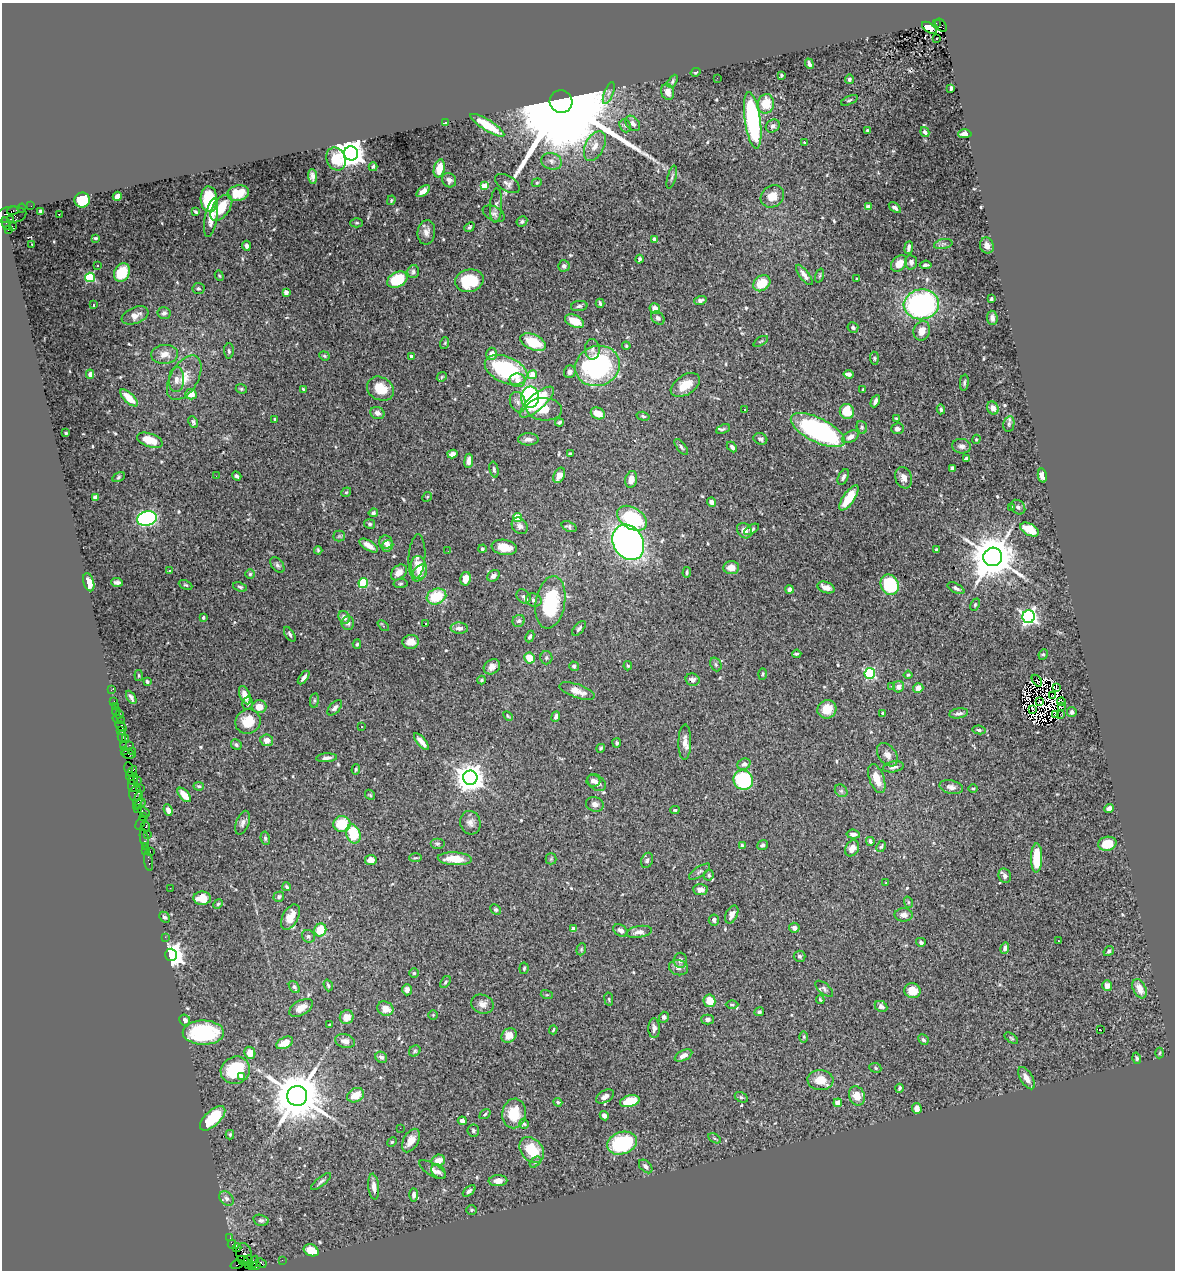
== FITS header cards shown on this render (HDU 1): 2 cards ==
NAXIS1  =                 1173
NAXIS2  =                 1268

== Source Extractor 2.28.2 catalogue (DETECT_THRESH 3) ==
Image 1173 x 1268 px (HDU 1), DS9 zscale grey, 1 PNG px = 1 image px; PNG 1177 x 1272 px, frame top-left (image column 1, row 1268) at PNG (2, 3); each listed source drawn as its Kron ellipse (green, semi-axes under 4 px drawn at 4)
Background 1.74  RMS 0.033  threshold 0.0988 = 3 sigma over >= 5 px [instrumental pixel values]
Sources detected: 568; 9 with non-positive FLUX_AUTO (blend fragments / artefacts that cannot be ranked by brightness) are neither listed nor drawn; of the other 559, the 500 brightest by FLUX_AUTO listed and drawn (59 fainter detections omitted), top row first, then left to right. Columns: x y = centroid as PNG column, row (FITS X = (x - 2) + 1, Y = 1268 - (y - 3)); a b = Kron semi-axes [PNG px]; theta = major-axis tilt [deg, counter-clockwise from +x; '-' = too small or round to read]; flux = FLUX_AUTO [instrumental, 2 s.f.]
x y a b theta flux
936 23 3 2 - 230
941 25 7 4 -54 450
929 28 9 4 -34 17
937 39 3 2 - 8.8
809 64 5 3 - 6
695 72 5 3 - 2.5
781 75 3 3 - 2.6
717 78 2 2 - 5.8
849 79 4 4 - 3.9
673 81 7 4 58 3.7
951 88 4 3 - 4.5
668 92 8 6 -70 16
609 93 11 4 68 6.8
849 100 9 4 24 3.8
561 102 11 11 - 120000
766 104 10 8 79 51
753 120 29 8 -82 310
445 123 4 3 - 7.7
633 123 9 6 -47 12
487 125 19 5 -32 77
625 126 7 5 -66 4.8
773 126 7 6 - 6.5
867 130 3 3 - 2.4
925 132 5 4 - 5.6
965 134 6 4 2 14
804 142 3 3 - 3.2
595 146 16 9 64 23
351 153 7 7 - 3000
336 159 12 9 -66 48
551 161 10 8 -16 11
373 167 4 3 - 2.9
439 168 9 5 76 33
312 176 7 4 -87 8.5
672 177 12 3 75 4.8
449 180 7 6 - 8
507 183 13 7 -32 9.6
537 183 5 4 - 3
485 186 4 4 - 44
423 191 8 4 38 13
238 193 11 7 14 38
117 196 5 4 - 15
772 196 12 10 39 26
209 199 13 8 -87 120
82 200 7 7 - 75
391 200 5 3 - 2.6
496 205 17 6 87 9.5
31 206 2 2 - 31
868 207 4 4 - 8.1
22 208 4 3 - 81
221 208 15 8 54 53
895 208 7 4 -36 5.7
13 211 6 3 13 310
41 211 4 3 - 4.4
196 212 4 3 - 3.1
59 214 3 2 - 2.7
494 214 12 7 -26 8.2
11 215 15 8 6 1500
211 218 19 6 80 23
10 220 3 3 - 1000
522 222 6 5 - 4.5
357 223 6 4 0 3.2
7 224 6 3 -66 130
12 226 3 2 - 31
469 227 5 4 - 3.3
8 230 3 3 - 1000
426 232 12 9 82 13
96 238 4 3 - 2.6
655 240 4 4 - 29
32 244 3 2 - 17
943 244 9 5 11 5.6
246 246 5 4 - 6.5
987 246 8 7 - 14
909 248 6 3 82 6.5
639 259 4 3 - 4
911 262 7 6 - 7.8
899 263 9 7 46 22
926 265 6 3 6 4.6
97 266 3 3 - 4.1
564 266 5 5 - 7.5
122 272 9 7 62 84
413 272 6 5 - 6
804 275 12 5 -53 13
219 276 5 4 - 2.7
820 276 7 3 71 2.7
90 277 5 4 - 160
857 279 3 2 - 2.4
397 280 11 7 28 110
469 281 14 11 14 95
762 283 9 7 37 49
198 289 6 6 - 4.3
286 292 4 4 - 10
991 299 3 3 - 3.1
700 300 6 4 20 5.6
600 303 4 3 - 4.3
921 304 18 15 6 400
93 305 4 2 - 5.4
579 306 8 5 8 5.1
655 309 5 5 - 15
164 313 6 6 - 7.6
135 315 14 8 22 18
658 318 7 5 -40 5.5
992 318 7 5 -85 7.8
574 321 10 6 -24 33
853 328 5 5 - 4.3
922 331 10 8 69 18
761 341 8 3 30 2.7
533 342 13 7 -24 78
445 343 6 3 72 2.4
626 346 4 3 - 2.3
592 349 10 7 -89 9.1
229 351 7 5 -88 4.9
165 354 13 9 3 22
491 354 6 5 - 23
324 356 5 4 - 2.8
411 356 4 3 - 4.2
874 358 7 4 -85 3.2
597 366 23 20 20 360
506 370 22 13 -23 270
570 372 6 6 - 9.4
90 374 4 4 - 8.8
849 374 5 4 - 9.9
532 375 5 4 - 35
442 377 5 4 - 2.6
184 378 24 14 59 43
176 380 12 7 88 14
517 380 8 7 - 13
964 383 8 4 84 4.3
685 385 16 9 33 34
241 389 6 4 -21 3.5
303 389 4 2 - 2.4
380 389 14 11 -30 45
863 389 3 3 - 2.6
191 394 6 5 - 30
530 397 11 9 87 260
129 398 11 5 -44 35
875 401 6 3 62 7.5
518 402 10 7 -71 11
537 402 21 8 41 130
993 408 7 5 -61 14
544 409 18 11 -3 38
941 409 5 4 - 4.1
744 410 3 3 - 6.8
847 411 7 7 - 44
377 413 7 6 - 11
598 413 7 5 -25 30
643 416 7 4 -15 3.4
897 418 4 3 - 3.3
275 419 3 3 - 2.9
193 422 6 4 -63 4.3
559 422 4 3 - 4
1009 424 8 5 79 5.7
862 427 6 5 - 4.2
723 429 7 3 23 3.4
898 429 6 5 - 8
818 430 29 12 -27 440
66 433 3 3 - 2.6
850 437 9 5 30 13
528 439 10 6 1 10
760 439 7 5 -25 5.5
976 439 5 4 - 2.5
150 440 13 6 -18 39
962 446 9 7 -7 10
681 447 9 4 -53 4.9
732 447 6 4 -46 6.8
570 453 4 2 - 2.8
452 454 5 4 - 9
966 458 4 3 - 4.8
469 461 7 4 84 9.9
952 468 4 4 - 5.6
494 470 8 4 -77 3.8
559 475 8 5 66 18
216 476 2 2 - 5.3
237 476 5 3 - 5.4
1042 476 7 4 -78 13
118 477 6 4 29 3.1
843 477 8 5 63 7.9
904 478 11 8 -70 14
631 479 8 5 75 19
346 492 5 4 - 2.8
95 497 4 4 - 4.7
427 497 5 4 - 2.4
849 498 15 6 56 53
712 502 5 4 - 12
1012 507 4 3 - 3.3
1018 507 8 6 -45 7.9
373 513 4 4 - 4
517 517 4 4 - 72
147 518 10 7 12 340
632 518 16 10 -33 150
369 524 5 4 - 4.6
520 526 9 7 -48 9.9
569 527 8 5 -21 5.3
752 529 8 4 32 4.2
1030 530 10 5 -28 57
744 531 8 6 -51 15
339 536 5 5 - 3.5
386 542 7 6 - 11
628 542 18 15 -59 1000
369 545 10 5 -33 19
387 546 6 5 - 9.8
504 547 13 7 -9 36
482 549 4 4 - 3.3
318 550 4 3 - 2.8
936 550 3 3 - 3.5
448 551 2 2 - 7.9
417 557 22 8 86 14
993 557 9 9 - 9200
277 565 9 5 -52 5.8
419 568 11 8 -82 35
731 568 8 6 6 17
170 571 3 3 - 13
399 572 9 6 43 19
687 572 5 3 - 3.3
420 573 9 6 53 19
250 574 5 4 - 3.4
493 576 7 5 38 8.6
465 579 7 5 78 22
89 582 9 5 -73 21
117 582 6 3 -5 6.1
363 583 5 4 - 100
400 584 7 4 7 3.5
186 585 7 4 -25 3.3
890 585 10 8 -59 130
240 587 7 4 -18 3.4
826 587 9 5 -19 16
956 588 9 4 -28 6.6
789 589 4 3 - 7.3
436 596 10 7 21 76
523 596 8 6 -46 6.6
534 600 8 6 -18 7.8
550 602 26 14 80 150
975 605 6 4 64 3.1
344 617 7 5 -59 11
1029 617 6 6 - 720
203 618 3 3 - 4.4
519 621 6 5 - 6.4
348 623 7 6 - 6.3
425 624 3 3 - 4.5
383 626 6 3 -44 3.7
459 628 8 5 -3 9.3
579 628 9 4 48 5.1
290 634 8 4 -59 4.9
530 636 6 4 64 4.7
411 642 8 7 - 19
357 644 5 4 - 3
797 654 4 3 - 3.7
1043 654 5 4 - 3.3
529 658 5 5 - 35
546 658 7 6 - 4.6
716 664 7 5 -67 4.7
574 666 5 4 - 5.3
628 666 4 4 - 2.8
492 667 8 7 - 17
870 673 5 5 - 240
763 674 6 4 88 2.5
908 675 4 4 - 2.8
139 676 5 3 - 2.8
304 678 8 3 53 6.8
482 680 4 4 - 3.4
692 680 7 6 - 9.1
147 681 3 3 - 3.5
1037 681 6 2 -53 3.1
891 686 2 2 - 10
899 687 6 5 - 13
1056 687 3 2 - 2.5
918 688 5 5 - 17
111 690 3 2 - 23
577 691 18 6 -19 21
245 695 10 5 -67 23
1052 696 3 2 - 3.5
131 697 7 4 -58 6.6
314 700 7 4 82 3.1
114 701 2 2 - 31
1039 701 3 2 - 5.5
1061 702 4 3 - 2.4
248 703 7 5 78 7.1
115 706 2 2 - 29
259 707 7 6 - 27
1061 707 4 2 - 6.8
335 708 9 5 48 8.6
827 709 10 9 - 29
1033 709 3 2 - 3.3
116 711 4 3 - 150
1072 712 5 4 - 6.8
882 713 3 3 - 2.9
959 713 9 5 9 6.7
1060 714 2 2 - 2.8
119 715 3 2 - 33
1056 715 3 2 - 3.1
508 716 6 3 -45 2.5
556 717 5 4 - 6.9
119 720 6 2 -18 52
248 722 13 12 - 41
121 726 6 4 -44 450
362 727 3 2 - 11
120 730 3 2 - 110
979 730 6 4 -11 4.1
122 736 6 4 89 460
125 739 3 2 - 130
267 740 6 6 - 16
421 742 10 4 -49 16
685 742 18 6 89 16
617 743 4 3 - 3.6
130 745 3 2 - 260
236 745 6 5 - 4.5
123 746 3 2 - 110
601 748 4 3 - 3.1
125 751 4 3 - 110
132 751 2 2 - 150
128 754 7 3 -9 260
887 755 13 8 -52 14
327 758 10 4 3 8.2
744 764 7 5 22 7.7
893 767 10 5 10 7.7
129 769 7 3 -82 290
356 769 5 4 - 3
132 772 6 2 59 190
130 776 4 2 - 77
470 778 7 7 - 3100
134 779 6 3 70 490
877 779 15 7 -70 29
137 780 4 3 - 430
743 780 10 9 - 200
593 781 7 6 - 7.4
597 782 10 7 -39 11
132 786 6 3 -78 420
199 786 5 4 - 3.7
951 787 12 6 -13 12
140 788 3 2 - 170
973 788 5 3 - 2.4
841 791 7 5 -43 5.4
135 793 8 6 74 740
184 795 9 4 -48 24
370 795 5 4 - 3.2
138 800 10 3 74 670
140 804 6 3 29 210
595 804 9 7 -17 8.8
138 809 4 3 - 120
1109 809 5 4 - 12
168 810 6 4 -68 8.9
675 810 4 4 - 3
144 812 6 3 -30 220
144 816 3 2 - 200
140 823 7 3 62 160
243 823 12 6 70 8.9
470 823 12 10 -75 13
342 824 8 8 - 57
146 826 5 3 - 360
148 834 3 2 - 110
353 834 10 7 -74 76
853 834 7 4 -6 9.4
144 838 9 3 -79 310
265 838 7 4 -81 3.8
870 841 4 3 - 4.1
437 844 7 5 0 4.5
1107 844 9 7 13 39
742 845 3 3 - 3.2
762 845 5 4 - 5.4
146 846 3 2 - 130
881 846 6 4 61 3.5
852 848 8 6 59 17
146 850 2 2 - 87
150 851 2 2 - 170
415 858 6 3 1 2.6
1037 858 14 5 89 75
455 859 17 6 -3 41
551 859 5 5 - 3.5
371 860 6 5 - 22
647 860 8 5 68 5.2
149 861 9 3 -80 200
699 872 12 5 34 5.9
709 875 5 5 - 5.1
1005 876 7 6 - 8.6
886 883 3 3 - 2.7
287 887 4 3 - 3.3
170 888 2 2 - 3.2
700 890 7 5 -4 12
279 897 5 5 - 5.1
202 898 8 6 -2 54
908 902 6 3 -72 2.7
218 904 5 4 - 2.8
496 910 6 4 -42 4.2
732 914 10 5 63 11
904 915 9 6 0 10
165 917 6 4 -44 5.6
290 917 13 8 62 28
714 920 5 5 - 6.8
794 928 5 5 - 9.9
573 929 4 4 - 18
320 930 6 6 - 51
620 930 8 5 -32 8.6
639 932 13 6 9 12
308 936 7 6 - 5.1
165 937 2 2 - 26
1058 940 3 2 - 5
921 942 5 4 - 4.7
1005 948 6 4 81 6
581 949 6 4 71 3.1
1109 951 5 4 - 4
171 955 6 6 - 2100
799 956 6 5 - 5
680 960 7 6 - 7.6
524 968 6 4 84 3
678 968 10 7 -15 11
414 973 4 4 - 3.1
445 982 6 4 53 3.9
328 985 6 4 -72 3.4
1107 986 5 5 - 13
294 987 7 4 -54 5.5
824 989 11 5 -40 5.2
1139 989 10 6 -65 25
407 990 6 5 - 8.7
913 991 8 7 - 27
547 995 6 4 -17 2.7
609 999 7 3 -81 2.5
820 1000 4 2 - 2.6
709 1001 6 6 - 31
482 1004 11 9 -21 13
732 1004 6 4 0 3.4
881 1006 6 5 - 8.3
301 1008 13 7 29 17
385 1009 8 7 - 23
759 1012 5 4 - 4.2
433 1015 4 4 - 2.3
347 1017 7 6 - 23
664 1017 5 5 - 5.9
707 1019 6 5 - 6.5
185 1020 5 5 - 7.8
330 1025 3 3 - 2.7
654 1028 10 6 -90 9.2
553 1030 4 3 - 3.1
1101 1030 3 3 - 33
203 1033 21 12 -1 190
509 1035 8 6 39 21
804 1037 5 3 - 2.4
1011 1038 8 3 -36 2.9
923 1040 5 5 - 4.9
345 1041 10 6 -14 12
285 1043 9 5 27 26
415 1051 6 5 - 3.8
250 1053 6 5 - 25
1160 1053 5 3 - 2.5
683 1056 9 5 26 12
381 1057 6 5 - 6.4
1137 1058 5 4 - 4.2
875 1068 6 4 -24 3.2
235 1070 15 13 24 130
241 1076 3 3 - 6.9
1026 1078 12 6 -58 18
820 1080 13 10 -4 34
899 1088 4 3 - 4.5
356 1095 9 6 28 33
297 1096 10 10 - 12000
605 1096 10 5 33 9.7
857 1096 10 7 -67 33
741 1097 7 4 -29 4.3
630 1101 10 5 14 57
558 1102 4 4 - 2.4
838 1103 4 4 - 28
917 1108 5 4 - 13
514 1113 15 11 82 54
485 1114 6 3 37 2.9
604 1116 5 4 - 9
213 1118 16 7 44 89
462 1121 4 4 - 8.3
524 1124 5 5 - 3
400 1128 2 2 - 58
473 1131 6 6 - 4.4
230 1135 5 3 - 3.2
714 1138 7 4 -31 3.3
411 1140 13 7 61 21
392 1142 5 4 - 2.6
622 1143 15 11 18 190
532 1150 14 10 -51 64
438 1160 7 5 16 22
535 1162 7 4 37 3.9
646 1167 8 5 -45 6.1
433 1170 15 6 -30 12
438 1172 8 5 -46 6.5
498 1181 9 5 3 15
321 1182 12 4 40 5.8
374 1187 13 5 -84 15
469 1191 7 4 40 6.1
414 1195 7 4 89 6.7
227 1199 8 6 -45 7.6
472 1210 5 4 - 2.6
261 1220 8 5 -15 5.4
230 1238 3 2 - 25
232 1244 4 3 - 200
237 1248 4 3 - 290
311 1250 8 5 -23 43
244 1254 11 7 -79 850
248 1260 4 3 - 330
282 1260 2 2 - 33
244 1261 7 3 -28 380
253 1263 7 3 65 410
261 1263 6 3 -29 280
237 1265 6 3 18 53
248 1265 3 2 - 93
256 1266 4 4 - 210
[59 fainter detections neither listed nor drawn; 9 non-positive-flux detections neither listed nor drawn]